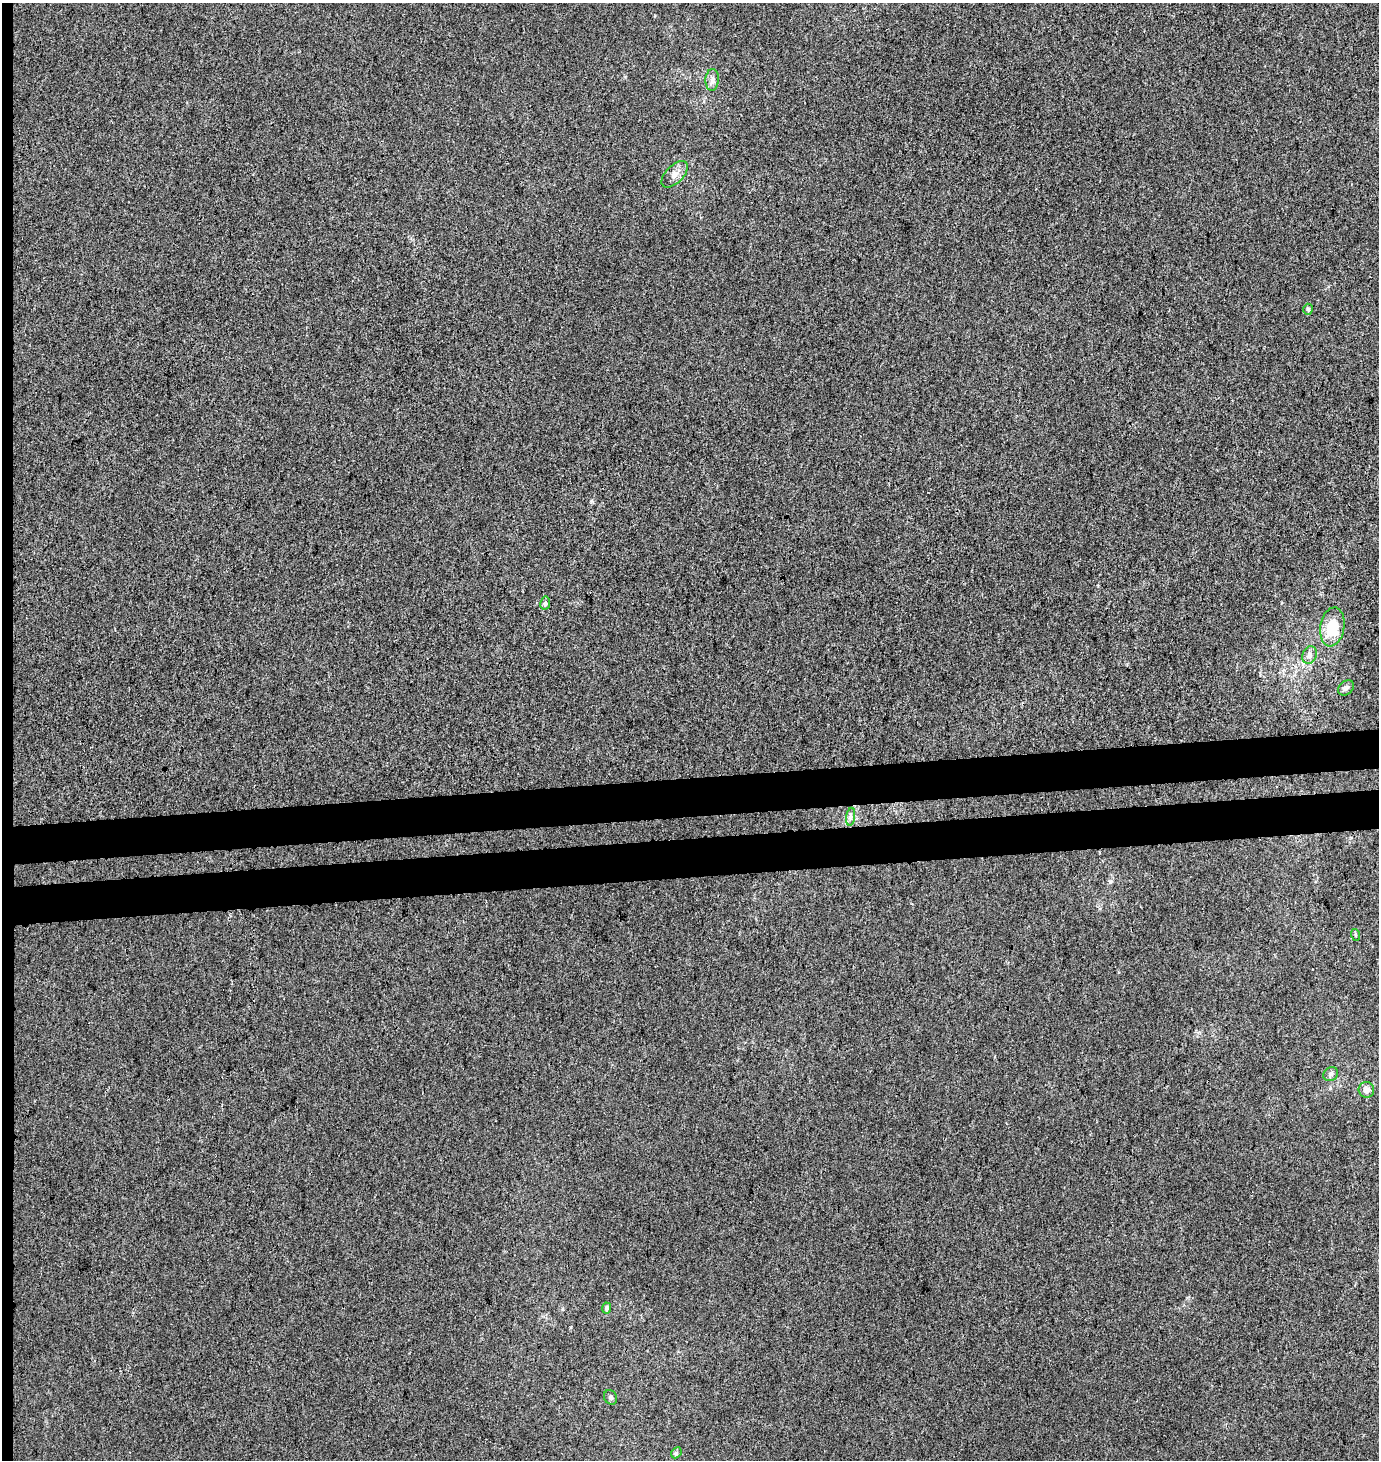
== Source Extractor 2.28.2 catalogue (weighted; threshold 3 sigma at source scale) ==
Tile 4 of 3 x 3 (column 1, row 2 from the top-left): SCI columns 38-1414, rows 1514-2971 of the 4171 x 4484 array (HDU 1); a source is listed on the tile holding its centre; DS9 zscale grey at full resolution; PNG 1381 x 1462 px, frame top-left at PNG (2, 3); each listed source drawn as its Kron ellipse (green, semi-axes under 4 px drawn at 4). Shown black and unused: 6% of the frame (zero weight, under 3 of 4 exposures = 5% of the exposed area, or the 3 px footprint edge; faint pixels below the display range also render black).
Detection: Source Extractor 2.28.2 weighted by HDU 2 'WHT'; one run over the whole footprint, this tile lists its part. Background -5.85e-04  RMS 0.0047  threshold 0.0212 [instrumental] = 3 sigma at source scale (4.5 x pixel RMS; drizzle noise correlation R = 1.50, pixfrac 1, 0.0396/0.0396 arcsec/px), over >= 5 px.
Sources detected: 14; all 14 listed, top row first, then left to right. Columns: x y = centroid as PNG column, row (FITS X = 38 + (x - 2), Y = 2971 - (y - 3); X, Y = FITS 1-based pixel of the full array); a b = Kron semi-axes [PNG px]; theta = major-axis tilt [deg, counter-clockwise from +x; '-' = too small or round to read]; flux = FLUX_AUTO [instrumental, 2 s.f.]
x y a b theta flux
712 80 11 6 86 1.9
675 174 16 8 45 3.4
1308 309 5 4 - 0.76
545 603 6 4 81 1.2
1332 627 20 12 80 14
1310 655 9 7 70 2.2
1346 688 9 6 43 1.5
851 817 9 4 82 1.4
1356 935 6 4 -70 0.51
1331 1074 8 6 36 1.4
1366 1090 8 7 - 3
606 1308 5 4 - 1
611 1397 7 6 - 1.2
676 1453 6 4 46 0.7
Unlisted compact peaks at least as high as the median listed source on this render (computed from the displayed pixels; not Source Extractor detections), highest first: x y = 592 501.